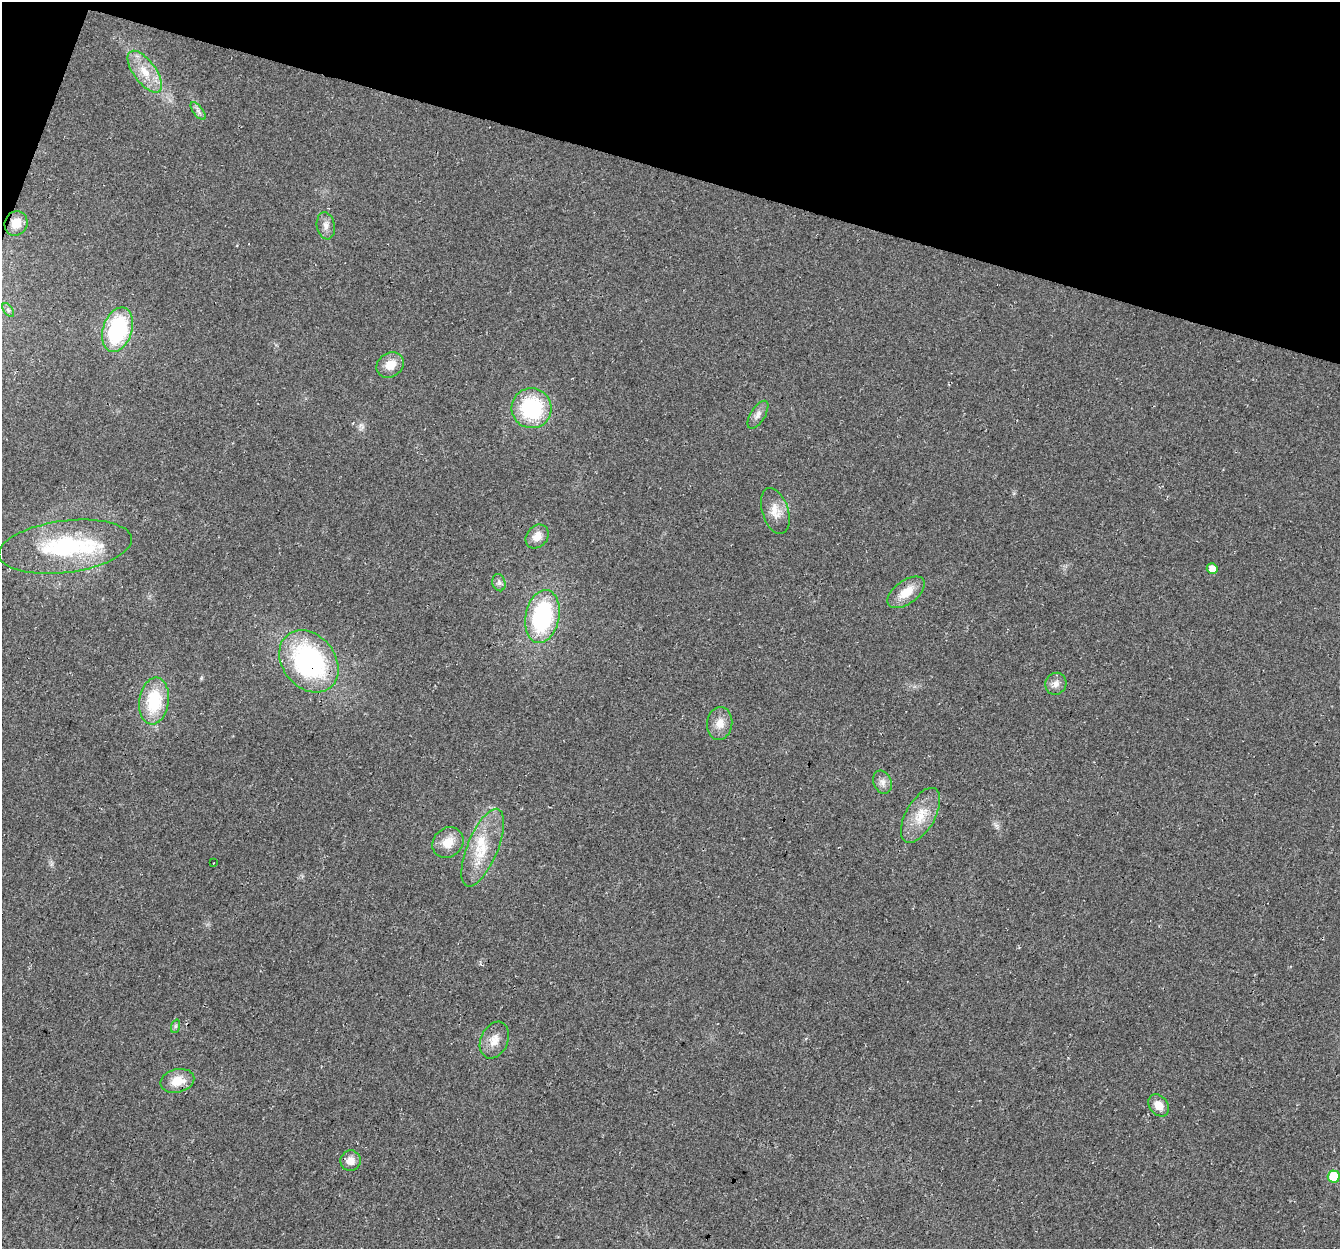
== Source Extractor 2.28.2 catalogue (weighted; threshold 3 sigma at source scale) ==
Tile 2 of 4 x 4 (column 2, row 1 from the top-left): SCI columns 1360-2697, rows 4013-5259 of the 5404 x 5593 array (HDU 1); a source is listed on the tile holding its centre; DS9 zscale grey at full resolution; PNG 1342 x 1251 px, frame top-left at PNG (2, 2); each listed source drawn as its Kron ellipse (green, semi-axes under 4 px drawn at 4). Shown black and unused: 14% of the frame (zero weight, under 3 of 4 exposures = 5% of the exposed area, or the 3 px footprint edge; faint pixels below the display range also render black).
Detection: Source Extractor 2.28.2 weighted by HDU 2 'WHT'; one run over the whole footprint, this tile lists its part. Background 0.0231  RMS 0.0069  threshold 0.0312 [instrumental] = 3 sigma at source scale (4.5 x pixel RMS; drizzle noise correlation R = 1.50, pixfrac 1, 0.0396/0.0396 arcsec/px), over >= 5 px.
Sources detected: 33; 2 inside a brighter listed object's ellipse — not listed separately; the other 31 listed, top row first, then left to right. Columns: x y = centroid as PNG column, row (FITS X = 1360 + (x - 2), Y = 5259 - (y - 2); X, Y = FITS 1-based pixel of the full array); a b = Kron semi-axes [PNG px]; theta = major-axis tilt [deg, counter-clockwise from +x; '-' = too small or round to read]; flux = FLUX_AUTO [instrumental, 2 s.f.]
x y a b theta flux
145 72 24 11 -53 14
198 111 10 5 -52 2.3
16 223 12 11 - 10
326 226 14 9 -80 4.5
8 310 8 4 -54 1.5
118 330 23 14 72 67
390 365 14 12 35 9.6
532 408 20 20 - 59
758 415 16 7 57 3.8
775 511 24 13 -73 9.5
537 536 13 10 51 6.9
65 547 67 26 7 77
1212 568 5 5 - 5.7
499 583 9 6 -75 2.2
906 592 21 11 36 12
542 617 27 17 78 81
309 661 34 26 -50 120
1056 684 11 10 - 4.3
154 701 23 15 82 33
720 723 16 12 83 8.1
882 782 12 9 -69 4
920 815 30 14 61 17
448 842 16 14 43 11
483 848 41 15 67 25
213 863 3 2 - 0.57
176 1026 7 4 71 1.2
494 1040 19 13 66 8.6
177 1081 17 11 14 12
1159 1105 12 9 -52 7.7
351 1161 10 10 - 5.7
1334 1176 6 6 - 21
Overlapping masked pixels (flux is a lower limit): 1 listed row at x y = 309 661